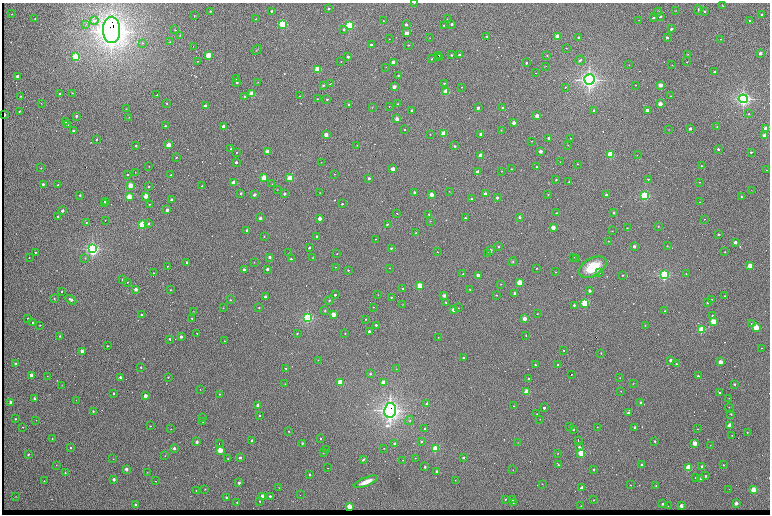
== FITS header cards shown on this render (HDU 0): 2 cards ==
NAXIS1  =                 1536 /fastest changing axis
NAXIS2  =                 1024 /next to fastest changing axis

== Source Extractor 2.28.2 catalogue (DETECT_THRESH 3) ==
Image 1536 x 1024 px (HDU 0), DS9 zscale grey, zoomed out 1/2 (1 PNG px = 2 x 2 image px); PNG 772 x 516 px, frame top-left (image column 1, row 1023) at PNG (2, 3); each listed source drawn as its Kron ellipse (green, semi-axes under 4 px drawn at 4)
Background 752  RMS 26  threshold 77.5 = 3 sigma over >= 5 px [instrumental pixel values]
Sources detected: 617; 98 cannot appear on this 1/2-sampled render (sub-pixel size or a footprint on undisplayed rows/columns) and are neither listed nor drawn; of the other 519, the 500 brightest by FLUX_AUTO listed and drawn (19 fainter detections omitted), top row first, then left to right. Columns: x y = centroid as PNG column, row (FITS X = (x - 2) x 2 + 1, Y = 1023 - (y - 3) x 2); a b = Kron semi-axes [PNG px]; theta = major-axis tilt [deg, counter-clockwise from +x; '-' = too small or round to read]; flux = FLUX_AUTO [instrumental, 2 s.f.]
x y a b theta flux
414 3 2 1 - 2.4e+03
723 5 3 1 - 5.8e+03
329 9 2 2 - 1.1e+04
698 10 5 3 - 5.1e+03
210 11 3 2 - 4.0e+03
272 11 2 2 - 1.5e+04
675 11 2 2 - 1.5e+03
705 11 2 2 - 1.3e+04
658 12 4 2 - 5.2e+03
12 14 2 2 - 1.5e+03
761 14 2 2 - 1.1e+04
194 16 3 2 - 3.3e+03
660 16 2 2 - 4.7e+04
653 17 3 2 - 6.3e+03
35 19 2 2 - 4.8e+03
256 19 2 2 - 2.4e+03
447 19 2 2 - 3.0e+03
639 20 2 1 - 2.1e+03
94 21 4 4 - 1.3e+04
383 21 2 1 - 2.7e+03
750 21 2 2 - 1.0e+04
86 24 3 2 - 3.3e+03
283 24 3 3 - 8.5e+05
452 24 2 2 - 2.0e+04
349 25 3 3 - 8.5e+05
406 25 2 2 - 2.5e+04
444 25 2 2 - 5.6e+03
344 29 3 2 - 1.1e+04
672 29 2 2 - 2.2e+04
112 30 13 8 -89 8.1e+06
175 30 3 2 - 2.7e+03
407 33 2 2 - 1.2e+05
180 35 3 2 - 2.7e+03
487 36 2 2 - 5.0e+03
557 37 2 2 - 9.9e+04
579 37 2 2 - 1.1e+04
667 37 2 2 - 2.5e+04
430 38 2 1 - 1.4e+03
389 39 2 1 - 2.3e+03
721 39 2 2 - 2.8e+03
170 42 2 2 - 2.6e+03
142 43 3 2 - 4.9e+03
371 45 2 2 - 3.3e+04
408 45 2 2 - 6.2e+03
193 46 2 1 - 4.3e+03
566 48 2 2 - 2.2e+03
257 50 6 2 36 3.7e+03
760 53 2 2 - 7.2e+04
688 54 3 2 - 2.6e+03
208 55 2 2 - 3.7e+05
452 55 2 2 - 9.1e+03
460 55 2 2 - 3.0e+04
547 55 2 2 - 4.3e+03
439 56 3 2 - 3.6e+04
75 57 3 3 - 6.4e+05
348 57 2 2 - 2.6e+04
440 58 2 2 - 1.5e+04
431 59 2 2 - 4.3e+03
580 60 5 3 - 8.2e+03
198 61 2 1 - 3.8e+03
341 61 2 1 - 2.8e+03
393 62 2 2 - 1.4e+05
687 62 3 2 - 2.8e+03
526 63 3 2 - 6.7e+03
629 65 2 1 - 1.4e+03
672 65 2 2 - 1.6e+03
545 66 3 1 - 3.1e+03
386 67 2 2 - 1.6e+03
317 69 3 2 - 4.7e+05
715 72 2 2 - 1.2e+04
536 73 2 1 - 3.1e+03
398 75 2 2 - 6.6e+03
17 76 2 2 - 2.8e+04
236 79 2 2 - 3.2e+03
589 80 5 5 - 2.5e+06
237 82 2 2 - 1.3e+04
258 82 2 2 - 2.3e+03
444 83 2 2 - 4.8e+03
330 84 3 2 - 2.3e+03
323 85 2 2 - 6.6e+03
636 85 2 2 - 3.0e+03
660 85 2 2 - 1.5e+05
394 87 2 2 - 8.5e+04
462 87 2 2 - 3.7e+03
565 87 2 2 - 3.0e+03
446 92 2 2 - 4.3e+05
72 93 3 2 - 2.2e+03
59 94 2 2 - 5.0e+03
252 94 2 2 - 3.6e+05
157 95 2 2 - 5.0e+03
20 96 2 2 - 2.7e+03
245 96 2 2 - 1.0e+04
300 96 2 1 - 1.8e+03
671 96 2 2 - 3.2e+03
317 99 2 2 - 3.5e+03
327 99 2 2 - 7.8e+03
743 99 4 4 - 1.7e+06
41 103 2 1 - 1.4e+03
167 103 2 2 - 5.3e+03
348 104 2 2 - 1.2e+04
398 104 2 1 - 1.9e+03
660 104 2 2 - 1.6e+05
205 106 2 2 - 7.1e+04
372 107 3 2 - 2.8e+03
389 107 2 1 - 5.0e+03
478 108 2 2 - 4.3e+04
503 108 2 2 - 2.1e+04
126 109 2 1 - 2.3e+03
412 110 2 2 - 1.2e+04
594 110 2 2 - 1.8e+04
647 110 2 2 - 9.7e+04
19 111 2 2 - 6.1e+03
749 114 2 2 - 5.2e+03
4 115 2 2 - 5.9e+04
76 116 2 2 - 2.0e+04
537 116 2 2 - 1.3e+05
129 117 2 2 - 2.1e+03
397 119 2 2 - 1.0e+05
65 121 3 2 - 1.0e+04
514 123 2 2 - 8.5e+04
68 125 2 2 - 1.5e+03
165 126 2 2 - 9.6e+03
224 126 2 2 - 1.0e+05
717 126 2 2 - 4.4e+03
404 129 2 2 - 5.2e+03
690 129 2 2 - 2.6e+04
766 129 3 2 - 2.4e+05
73 130 2 2 - 2.6e+04
501 130 2 2 - 4.3e+03
669 130 2 2 - 1.8e+03
443 133 2 2 - 2.9e+05
430 134 2 2 - 2.7e+03
481 134 2 2 - 9.9e+04
326 135 2 2 - 1.1e+05
765 135 2 2 - 1.8e+05
549 138 2 2 - 6.1e+04
570 138 2 2 - 2.4e+03
97 139 2 2 - 8.1e+03
531 141 2 1 - 2.1e+03
169 145 2 2 - 2.2e+05
357 145 2 1 - 1.5e+03
568 145 2 2 - 2.4e+03
136 146 2 2 - 1.2e+04
455 146 2 2 - 1.2e+04
231 149 2 2 - 4.8e+03
718 149 2 2 - 2.6e+04
267 151 2 2 - 1.0e+05
540 151 2 2 - 7.5e+04
751 152 2 2 - 1.5e+04
236 153 2 2 - 2.7e+03
610 154 3 3 - 5.9e+05
481 155 2 2 - 1.4e+05
637 155 2 1 - 1.6e+03
176 157 2 2 - 5.8e+03
236 162 2 2 - 1.9e+04
321 162 2 1 - 1.5e+03
560 162 2 1 - 1.8e+03
578 164 2 1 - 2.5e+03
149 166 2 1 - 1.8e+03
701 166 2 2 - 5.1e+03
537 167 2 2 - 1.3e+04
41 168 2 2 - 5.1e+03
393 169 2 2 - 1.1e+05
512 169 2 2 - 3.7e+03
767 170 2 2 - 2.7e+03
501 171 2 2 - 2.1e+03
135 172 2 2 - 1.9e+03
478 172 2 2 - 5.7e+04
334 174 2 2 - 1.7e+03
127 175 2 2 - 8.2e+03
171 175 2 2 - 7.4e+03
264 178 2 2 - 3.6e+05
290 178 2 2 - 3.1e+05
369 178 2 2 - 2.4e+04
648 179 2 2 - 7.6e+03
556 180 2 2 - 5.7e+03
569 182 2 2 - 3.4e+03
699 182 2 1 - 1.9e+03
234 183 2 2 - 2.3e+05
43 184 2 2 - 2.0e+04
272 184 2 2 - 2.0e+03
58 185 2 2 - 9.7e+03
130 186 2 2 - 2.4e+05
202 186 2 2 - 3.8e+03
149 187 2 2 - 6.8e+03
277 190 3 2 - 1.7e+03
751 190 2 2 - 1.5e+03
449 191 2 2 - 1.9e+03
320 192 2 2 - 1.8e+03
241 193 2 2 - 1.3e+04
415 193 2 2 - 4.1e+04
285 194 2 2 - 2.3e+04
485 194 2 2 - 5.1e+04
548 194 2 2 - 3.8e+03
80 195 2 2 - 1.2e+04
254 195 2 2 - 3.5e+04
432 195 2 2 - 1.2e+05
606 195 2 2 - 2.4e+04
146 196 2 2 - 1.6e+05
645 196 3 3 - 8.7e+05
129 197 2 2 - 3.7e+05
741 197 2 2 - 8.4e+03
497 198 2 2 - 3.0e+04
472 199 2 2 - 1.4e+04
172 200 2 2 - 6.7e+04
105 201 2 2 - 1.4e+04
700 202 2 2 - 2.4e+03
104 204 2 2 - 2.5e+03
149 204 2 2 - 5.0e+03
342 204 2 2 - 1.0e+04
167 210 2 2 - 4.7e+04
62 211 2 2 - 3.5e+04
614 212 2 2 - 2.5e+04
397 213 2 1 - 6.6e+03
556 213 2 2 - 4.2e+03
429 214 2 2 - 9.6e+03
58 216 2 2 - 1.4e+04
519 217 2 2 - 1.3e+04
260 218 2 2 - 3.3e+04
465 218 2 2 - 6.0e+03
320 219 2 2 - 7.5e+04
704 219 2 2 - 2.1e+03
105 220 2 1 - 1.4e+03
430 221 3 2 - 3.8e+03
86 222 2 2 - 3.2e+03
149 223 3 3 - 1.1e+04
387 224 2 2 - 7.2e+03
142 225 3 3 - 7.5e+05
658 226 2 2 - 2.1e+03
553 228 2 2 - 1.6e+05
627 228 2 2 - 5.3e+03
247 230 2 2 - 1.6e+04
612 231 2 2 - 3.4e+03
416 233 3 2 - 3.8e+03
719 234 2 2 - 1.6e+04
264 236 2 2 - 3.1e+03
317 236 2 2 - 1.4e+04
375 239 2 1 - 2.1e+03
608 241 2 2 - 2.8e+03
735 242 2 2 - 4.9e+04
499 246 2 2 - 8.8e+03
634 246 2 2 - 4.2e+04
667 246 2 2 - 4.6e+03
309 248 2 2 - 9.4e+03
391 248 2 2 - 9.4e+03
92 249 4 4 - 1.5e+06
490 251 2 2 - 6.2e+04
35 252 2 2 - 8.4e+03
438 252 2 2 - 2.4e+03
725 252 2 2 - 5.6e+03
288 253 3 2 - 1.4e+03
488 253 2 2 - 1.6e+04
337 254 2 1 - 2.8e+03
29 257 2 2 - 2.6e+03
269 257 2 2 - 3.5e+04
313 257 3 3 - 4.0e+03
574 257 3 2 - 2.3e+03
85 258 3 3 - 4.7e+03
577 258 2 2 - 5.7e+03
291 259 2 2 - 9.6e+03
187 262 2 2 - 9.7e+03
254 262 2 2 - 1.6e+03
513 262 5 3 - 5.7e+03
750 265 2 2 - 2.6e+05
167 266 2 2 - 3.2e+03
335 267 2 1 - 2.7e+03
593 267 15 9 29 1.5e+05
389 268 2 1 - 2.2e+03
537 268 2 1 - 2.5e+03
267 269 2 2 - 3.3e+04
244 270 2 2 - 4.4e+04
348 270 2 2 - 6.5e+03
556 272 2 2 - 2.4e+03
154 273 2 2 - 3.1e+03
599 273 2 2 - 9.4e+03
463 274 2 2 - 3.8e+03
686 274 2 2 - 2.5e+03
478 275 2 2 - 7.1e+04
622 275 2 2 - 4.6e+03
664 275 3 3 - 1.1e+06
123 280 2 2 - 1.9e+04
127 282 2 1 - 2.1e+03
520 283 2 2 - 3.8e+05
501 284 2 2 - 1.8e+03
420 286 2 2 - 2.6e+05
403 288 2 2 - 4.0e+03
136 289 2 2 - 8.4e+04
470 289 2 1 - 2.3e+03
170 290 2 2 - 3.2e+03
62 291 2 2 - 8.7e+03
590 291 2 2 - 4.0e+04
515 293 2 2 - 3.8e+04
335 295 2 2 - 1.3e+04
378 295 2 2 - 1.6e+03
496 295 2 2 - 3.5e+03
444 296 2 2 - 5.5e+04
725 296 2 2 - 5.5e+03
265 297 2 2 - 3.4e+04
391 297 2 2 - 5.0e+03
54 298 4 2 - 3.7e+03
711 299 2 1 - 2.7e+03
71 300 6 4 -33 1.4e+04
230 300 2 2 - 5.2e+03
329 300 4 3 - 5.7e+03
446 302 2 2 - 9.1e+03
585 303 3 3 - 6.0e+05
707 303 2 2 - 7.2e+03
403 305 2 2 - 1.6e+03
574 305 2 2 - 1.2e+04
259 307 2 2 - 4.6e+03
373 307 2 1 - 2.7e+03
223 308 3 3 - 2.7e+03
458 308 2 2 - 3.1e+03
454 309 2 2 - 1.1e+05
193 311 2 2 - 1.7e+03
325 311 4 3 - 5.3e+03
665 311 2 2 - 3.9e+03
333 314 2 2 - 1.6e+05
537 314 2 2 - 2.8e+03
141 315 2 2 - 7.6e+03
712 316 2 2 - 2.5e+04
28 318 2 2 - 5.0e+03
192 318 2 2 - 5.2e+03
307 318 3 3 - 1.1e+06
524 318 2 2 - 1.4e+05
366 319 2 1 - 2.6e+03
713 321 2 2 - 3.5e+05
33 322 2 2 - 7.3e+03
751 324 3 3 - 4.0e+03
40 325 2 2 - 3.8e+03
376 325 2 2 - 1.1e+04
645 325 2 1 - 2.7e+03
756 327 2 2 - 3.7e+05
701 330 3 3 - 6.1e+05
369 331 2 2 - 2.5e+04
197 333 2 2 - 4.0e+03
297 333 2 2 - 5.8e+03
345 334 3 2 - 4.2e+03
526 335 2 2 - 3.1e+03
60 336 3 3 - 7.0e+03
181 337 2 2 - 2.8e+04
438 337 2 2 - 1.7e+03
170 339 2 2 - 1.1e+04
224 341 2 1 - 2.7e+03
107 346 2 2 - 4.1e+03
761 348 2 1 - 2.4e+03
564 350 2 2 - 3.9e+03
82 351 2 2 - 1.6e+05
601 353 2 2 - 3.5e+03
463 358 2 2 - 1.0e+04
318 360 2 2 - 2.9e+03
670 360 2 2 - 4.6e+04
720 362 2 2 - 1.6e+05
15 364 2 2 - 2.0e+04
676 364 2 2 - 5.9e+03
535 365 2 2 - 6.7e+03
558 365 2 2 - 9.1e+03
141 367 2 2 - 8.1e+03
286 368 2 2 - 5.8e+03
396 369 2 2 - 1.9e+03
370 374 2 2 - 9.2e+03
571 374 2 2 - 1.0e+04
31 375 2 2 - 8.6e+04
47 376 2 1 - 1.9e+03
698 376 2 2 - 1.2e+04
120 377 2 2 - 2.5e+04
168 377 2 2 - 5.2e+03
620 378 2 2 - 3.1e+03
529 379 2 2 - 1.3e+04
340 382 2 2 - 3.7e+05
384 382 2 2 - 1.5e+05
633 383 3 2 - 2.3e+03
285 384 2 2 - 2.2e+03
735 384 2 2 - 1.3e+04
62 385 3 2 - 1.8e+03
200 389 2 2 - 2.0e+03
621 391 2 1 - 1.8e+03
527 392 2 2 - 4.1e+05
719 392 2 2 - 1.7e+04
114 393 2 2 - 1.1e+04
219 394 2 2 - 4.0e+03
145 396 2 2 - 9.7e+04
34 398 2 2 - 2.6e+04
729 398 2 1 - 2.8e+03
76 400 2 2 - 1.6e+03
11 402 2 2 - 4.3e+04
641 403 2 2 - 3.9e+04
427 404 2 2 - 3.9e+04
258 405 2 2 - 6.5e+04
514 406 2 2 - 2.1e+03
544 408 2 2 - 2.7e+04
730 408 5 2 - 2.8e+03
390 410 7 6 - 3.2e+06
93 411 2 2 - 7.1e+03
628 413 2 2 - 1.8e+04
537 414 2 2 - 2.0e+03
731 414 2 2 - 5.3e+03
259 415 2 2 - 8.7e+03
202 417 2 2 - 4.2e+03
16 419 2 2 - 7.7e+03
540 419 2 1 - 1.4e+03
36 420 2 2 - 1.6e+03
410 421 5 3 - 7.2e+03
203 422 2 2 - 5.6e+03
730 425 2 2 - 1.9e+05
151 426 2 2 - 3.4e+03
23 427 2 1 - 2.7e+03
570 427 2 2 - 1.5e+04
597 427 2 2 - 2.0e+03
635 427 2 2 - 3.5e+04
171 429 2 1 - 2.7e+03
425 429 2 2 - 1.8e+04
573 429 2 2 - 7.7e+03
698 429 2 2 - 2.9e+03
289 431 2 2 - 4.0e+03
747 432 2 2 - 2.9e+03
732 435 2 2 - 3.0e+03
52 439 2 2 - 3.6e+03
321 439 2 2 - 8.3e+03
252 440 4 3 - 7.9e+03
578 440 2 1 - 7.6e+03
421 441 3 2 - 8.6e+03
655 441 2 2 - 1.1e+04
197 442 2 2 - 4.7e+04
518 442 2 2 - 1.8e+03
302 443 2 2 - 7.7e+03
395 443 2 2 - 1.4e+04
695 443 2 2 - 1.9e+05
219 444 2 1 - 6.4e+03
710 445 2 1 - 1.5e+03
70 447 2 2 - 1.5e+04
579 447 2 2 - 1.4e+04
174 448 2 2 - 3.4e+04
384 448 2 1 - 1.9e+03
435 448 2 2 - 3.9e+05
220 450 2 2 - 3.1e+05
326 450 2 2 - 1.4e+03
323 453 3 2 - 2.4e+03
558 453 2 2 - 2.0e+03
581 453 3 2 - 5.0e+05
28 454 2 2 - 9.4e+03
165 456 2 2 - 2.1e+03
228 458 2 2 - 3.5e+03
240 458 2 2 - 3.1e+04
415 458 2 1 - 1.9e+03
463 458 2 2 - 2.2e+04
113 459 2 1 - 1.9e+03
363 459 3 3 - 8.2e+03
403 460 2 2 - 2.0e+03
56 465 2 2 - 2.2e+03
558 465 2 2 - 6.4e+03
642 465 2 2 - 5.4e+04
723 465 2 2 - 4.3e+03
702 466 2 2 - 2.1e+04
425 467 2 2 - 1.5e+04
689 467 2 2 - 4.6e+05
328 468 2 1 - 3.2e+03
126 469 2 2 - 5.4e+04
593 469 2 2 - 7.0e+03
513 470 2 2 - 2.1e+03
437 471 2 2 - 3.9e+04
147 472 2 2 - 1.8e+03
65 473 2 2 - 8.1e+03
310 474 2 2 - 8.2e+03
706 476 2 2 - 1.4e+04
696 477 2 2 - 8.6e+03
700 478 2 2 - 2.0e+04
114 479 2 2 - 5.4e+04
455 480 2 2 - 1.9e+03
44 481 2 2 - 4.7e+03
156 481 2 2 - 2.2e+04
366 482 13 4 22 5.3e+04
239 483 2 2 - 3.6e+04
542 484 2 2 - 1.4e+03
630 485 2 2 - 2.5e+03
656 486 2 2 - 7.3e+03
279 488 2 2 - 2.0e+03
582 488 3 3 - 2.2e+04
205 489 3 2 - 3.7e+03
729 489 2 1 - 3.4e+03
196 490 3 2 - 2.3e+03
754 490 2 2 - 4.4e+05
300 495 2 1 - 3.4e+03
16 496 2 2 - 2.0e+03
262 496 2 2 - 8.3e+04
270 496 2 2 - 1.5e+04
227 497 2 2 - 2.9e+04
505 499 2 2 - 5.8e+03
513 500 2 2 - 1.3e+04
594 500 2 2 - 3.2e+03
260 501 2 2 - 5.0e+03
237 502 2 2 - 6.3e+03
513 503 2 2 - 5.0e+03
736 503 2 2 - 7.8e+04
662 504 2 2 - 1.5e+04
135 505 2 2 - 1.4e+04
581 506 2 2 - 3.4e+03
668 506 2 2 - 1.7e+03
681 506 2 2 - 1.0e+05
349 507 2 2 - 2.6e+05
At the frame edge (FLAGS 8, measured only in part): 1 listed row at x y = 414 3
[19 fainter detections neither listed nor drawn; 98 sub-pixel or undisplayed-footprint detections neither listed nor drawn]